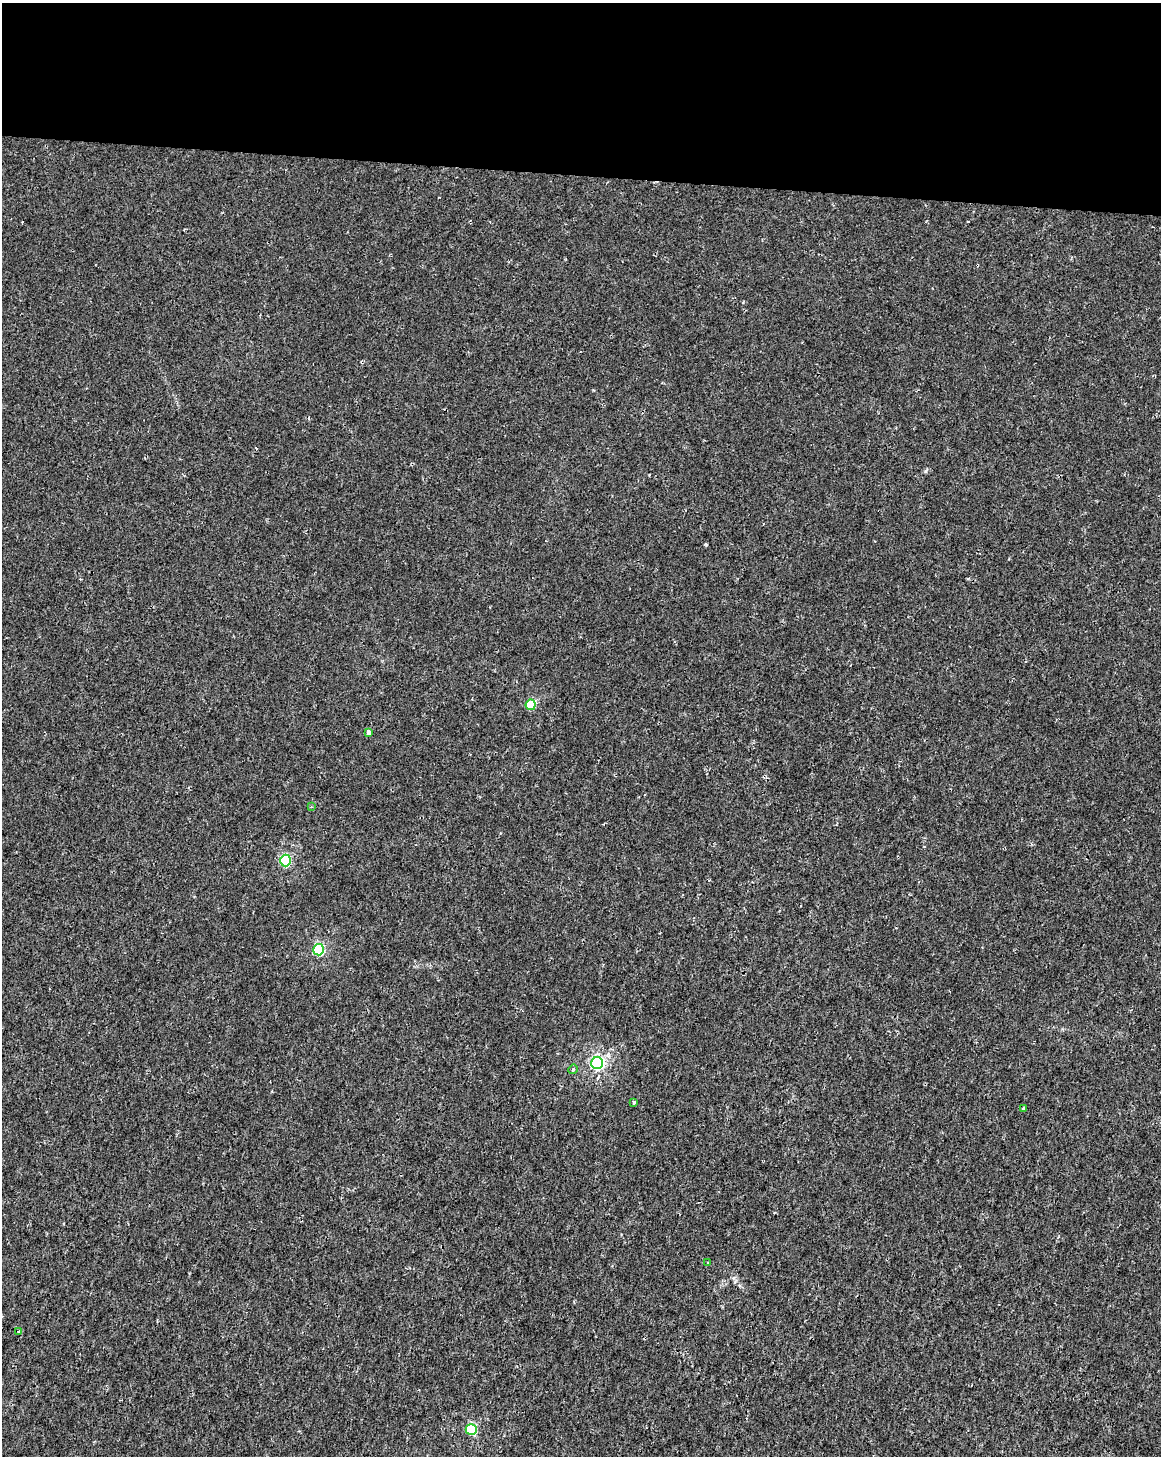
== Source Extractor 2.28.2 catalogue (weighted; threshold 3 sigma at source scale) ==
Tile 3 of 4 x 3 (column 3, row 1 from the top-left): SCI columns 2327-3485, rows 3192-4645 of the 4645 x 4872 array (HDU 1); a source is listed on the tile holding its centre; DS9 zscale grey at full resolution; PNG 1163 x 1458 px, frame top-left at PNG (2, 3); each listed source drawn as its Kron ellipse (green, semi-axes under 4 px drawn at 4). Shown black and unused: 12% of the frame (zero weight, under 2 of 3 exposures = <1% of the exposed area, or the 3 px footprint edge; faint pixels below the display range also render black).
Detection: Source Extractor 2.28.2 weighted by HDU 2 'WHT'; one run over the whole footprint, this tile lists its part. Background 1.15e-04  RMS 0.002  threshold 0.00912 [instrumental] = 3 sigma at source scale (4.5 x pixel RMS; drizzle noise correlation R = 1.50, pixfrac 1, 0.0396/0.0396 arcsec/px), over >= 5 px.
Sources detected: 13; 1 cosmic-ray / hot-pixel residue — neither listed nor drawn; the other 12 listed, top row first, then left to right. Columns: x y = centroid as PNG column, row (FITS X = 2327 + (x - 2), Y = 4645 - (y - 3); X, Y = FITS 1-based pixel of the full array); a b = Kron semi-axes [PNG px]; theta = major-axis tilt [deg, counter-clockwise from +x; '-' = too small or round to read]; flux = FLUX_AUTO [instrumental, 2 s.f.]
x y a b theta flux
531 705 5 5 - 7.4
368 732 4 4 - 1.2
311 807 4 3 - 0.21
285 860 6 5 - 15
318 950 6 5 - 17
597 1063 6 6 - 35
573 1069 5 3 - 0.26
634 1102 4 3 - 0.83
1024 1108 3 3 - 0.72
707 1263 4 2 - 0.16
19 1332 4 3 - 0.39
471 1429 5 5 - 15